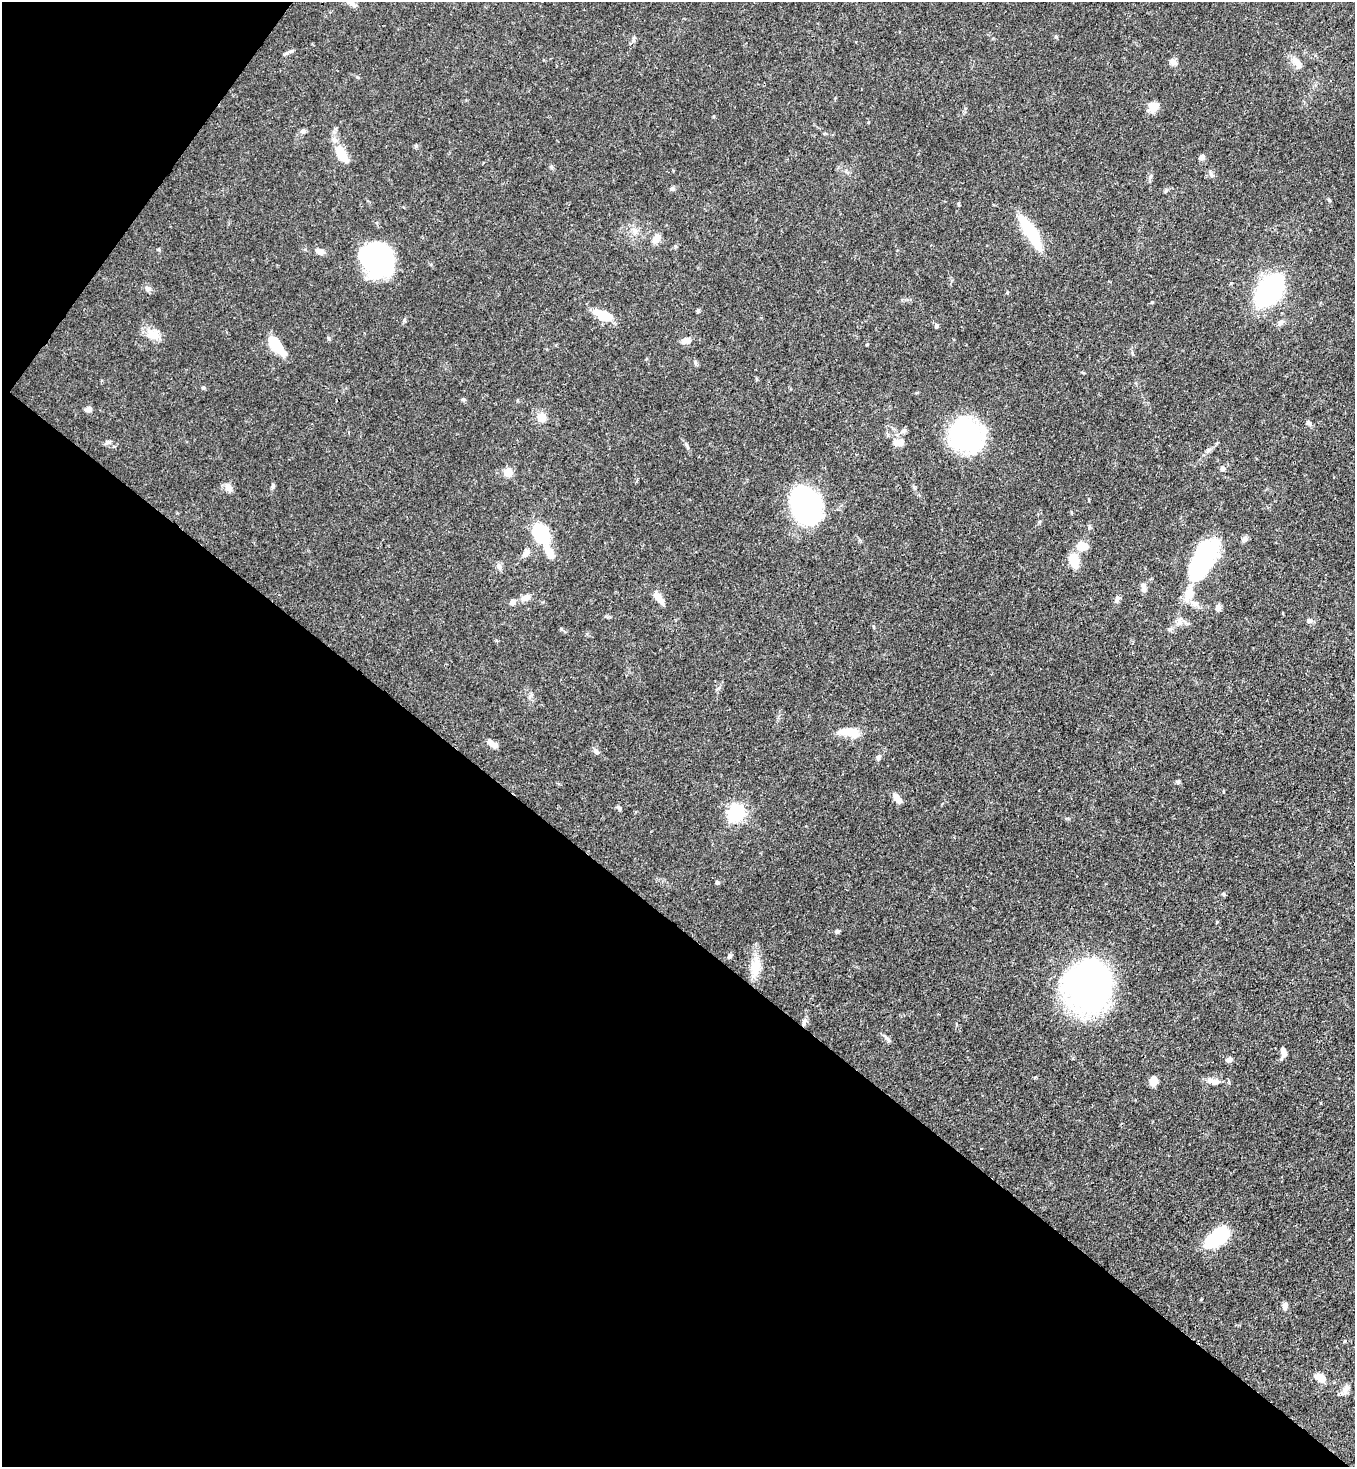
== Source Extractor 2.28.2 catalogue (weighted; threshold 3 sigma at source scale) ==
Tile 9 of 4 x 4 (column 1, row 3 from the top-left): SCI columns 227-1579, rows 1524-2988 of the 6001 x 5979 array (HDU 1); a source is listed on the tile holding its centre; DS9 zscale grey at full resolution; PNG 1357 x 1469 px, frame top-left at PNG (2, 2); no overlay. Shown black and unused: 40% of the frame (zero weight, under 3 of 4 exposures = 7% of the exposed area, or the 3 px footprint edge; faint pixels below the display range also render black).
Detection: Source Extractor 2.28.2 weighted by HDU 2 'WHT'; one run over the whole footprint, this tile lists its part. Background 0.0827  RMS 0.0039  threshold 0.0174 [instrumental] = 3 sigma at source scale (4.5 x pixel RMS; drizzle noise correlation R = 1.50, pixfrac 1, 0.05/0.05 arcsec/px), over >= 5 px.
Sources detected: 87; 4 inside a brighter object's white glare — not listed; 2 inside a brighter listed object's ellipse — not listed separately; the other 81 listed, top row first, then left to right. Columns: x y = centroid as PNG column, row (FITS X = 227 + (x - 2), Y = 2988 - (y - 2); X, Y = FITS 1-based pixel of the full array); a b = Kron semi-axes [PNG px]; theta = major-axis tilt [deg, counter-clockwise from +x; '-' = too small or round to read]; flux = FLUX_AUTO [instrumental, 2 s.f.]
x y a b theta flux
352 4 14 6 -31 1.7
1173 62 10 7 -36 1.7
1297 63 18 9 -53 3.5
1154 106 12 9 45 4.9
303 131 8 6 16 0.98
341 154 20 9 -59 9.2
1201 157 7 5 24 1.5
551 167 6 4 -71 0.58
672 189 6 5 - 0.82
635 231 10 8 -87 2.2
1030 232 40 10 -57 18
656 239 13 8 54 2.3
675 246 6 4 -89 0.49
158 249 5 4 - 0.51
320 251 11 7 -28 2
375 258 38 21 -83 37
148 289 8 6 -44 1.3
1269 290 20 11 53 120
1007 293 5 3 - 0.35
1152 302 4 4 - 0.36
698 311 5 5 - 0.51
603 315 19 9 -20 9.5
1280 323 10 6 58 1.3
936 326 6 5 - 0.77
153 334 18 12 -25 5.2
686 340 11 7 17 2.5
273 343 17 11 -71 7.8
867 344 4 3 - 0.43
203 388 5 4 - 0.51
463 399 6 4 -20 0.61
88 409 8 6 14 1.5
542 418 8 8 - 5.4
1308 423 8 5 -46 0.93
904 431 7 6 - 0.96
966 435 29 25 -46 64
108 442 8 5 10 1.1
897 443 15 9 -24 2.8
1222 469 7 5 -88 0.77
508 472 5 5 - 14
273 486 8 3 71 0.69
228 487 12 8 -59 2.2
806 506 30 25 -72 71
541 533 22 15 -63 21
1245 538 8 6 45 1.3
1082 546 12 9 2 5.3
526 553 13 7 54 2.2
1203 553 34 24 58 35
1074 560 14 10 -77 7.3
499 566 9 7 -72 1.4
1144 586 9 7 -90 1.4
1189 593 22 12 75 6.8
658 597 17 7 -51 3
526 598 13 8 23 2.6
1117 599 10 5 57 1.1
512 602 7 7 - 1.6
1218 608 8 7 - 1.2
1309 620 7 6 - 1.1
850 732 25 12 -10 6.4
492 743 14 6 -37 2.2
596 751 10 5 -61 1.2
878 758 8 5 60 0.9
1178 781 6 5 - 0.58
897 798 12 6 -55 3.4
619 808 7 4 -46 0.64
736 813 7 6 - 110
717 882 5 5 - 0.67
837 931 6 5 - 0.71
730 956 6 5 - 0.86
755 967 27 12 84 7.4
1087 986 36 30 -75 160
804 1022 10 5 75 1.3
887 1039 13 5 -49 1.2
1283 1052 12 6 -70 2
1229 1060 9 6 9 1.2
1210 1080 13 8 1 2.7
1153 1081 9 7 84 3.3
981 1148 3 2 - 0.28
1217 1238 24 11 39 28
1285 1305 8 6 80 1.4
1320 1377 14 9 -33 3.1
1346 1388 14 7 66 2.3
Overlapping masked pixels (flux is a lower limit): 1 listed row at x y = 804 1022
Unlisted compact peaks at least as high as the median listed source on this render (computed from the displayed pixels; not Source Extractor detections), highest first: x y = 561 629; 686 444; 416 146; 1329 200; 1056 37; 404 320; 329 339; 1345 1341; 357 77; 1150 177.